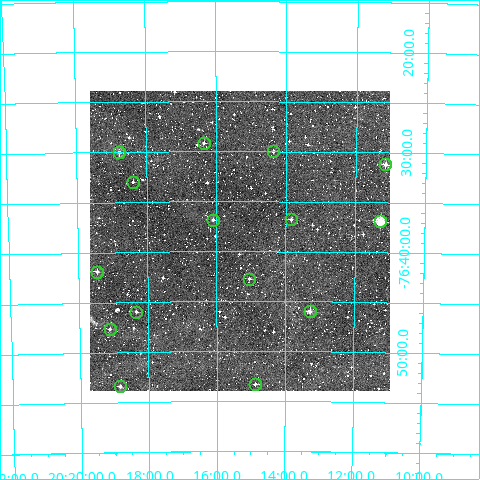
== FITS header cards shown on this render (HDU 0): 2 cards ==
NAXIS1  =                  300
NAXIS2  =                  300

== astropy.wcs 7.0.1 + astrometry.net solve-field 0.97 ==
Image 300 x 300 px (HDU 0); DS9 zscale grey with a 90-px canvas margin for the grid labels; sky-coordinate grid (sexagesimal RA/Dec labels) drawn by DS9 from the SOLVED WCS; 15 Tycho-2 reference stars matched to detected sources circled (green)
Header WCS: RA---TAN/DEC--TAN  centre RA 20:15:19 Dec -76:39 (303.83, -76.65 deg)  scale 6 arcsec/px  FOV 30.0' x 30.0'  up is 0 deg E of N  parity normal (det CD < 0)
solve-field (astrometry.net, Tycho-2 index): VERIFIED the header's WCS against the Tycho-2 star catalogue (verified at 2 index scales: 9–15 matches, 0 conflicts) and refined it, rather than solving blind
Solved WCS: RA---TAN-SIP/DEC--TAN-SIP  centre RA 20:15:20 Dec -76:39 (303.83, -76.65 deg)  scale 6 arcsec/px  FOV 30.0' x 30.0'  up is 0 deg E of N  parity normal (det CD < 0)
The solver's refit moves the header's centre by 1.7 arcsec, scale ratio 1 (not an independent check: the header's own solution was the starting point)
Tycho-2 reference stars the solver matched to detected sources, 15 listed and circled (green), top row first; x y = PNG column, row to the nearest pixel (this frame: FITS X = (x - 90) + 1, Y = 300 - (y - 91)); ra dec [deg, ICRS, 3 dp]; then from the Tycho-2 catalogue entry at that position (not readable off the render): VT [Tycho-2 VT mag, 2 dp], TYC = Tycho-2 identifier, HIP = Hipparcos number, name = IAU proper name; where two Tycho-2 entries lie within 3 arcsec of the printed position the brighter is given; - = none
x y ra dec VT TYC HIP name
204 143 304.088 -76.486 11.71 9460-1458-1 - -
273 151 303.592 -76.500 11.71 9460-1277-1 - -
119 152 304.691 -76.500 11.17 9460-1374-1 - -
385 164 302.789 -76.520 10.63 9460-701-1 - -
133 182 304.597 -76.550 11.68 9460-1455-1 - -
291 219 303.460 -76.613 12.25 9460-956-1 - -
213 220 304.024 -76.614 11.76 9460-1688-1 - -
380 221 302.818 -76.615 8.96 9460-1664-1 99466 -
97 272 304.865 -76.698 11.32 9460-1579-1 - -
249 279 303.762 -76.712 11.57 9460-1717-1 - -
310 311 303.320 -76.766 11.04 9460-1253-1 - -
136 312 304.586 -76.766 11.74 9460-1670-1 - -
110 329 304.780 -76.794 12.42 9460-1843-1 - -
255 384 303.718 -76.888 11.73 9464-303-1 - -
120 386 304.710 -76.890 11.16 9464-55-1 - -